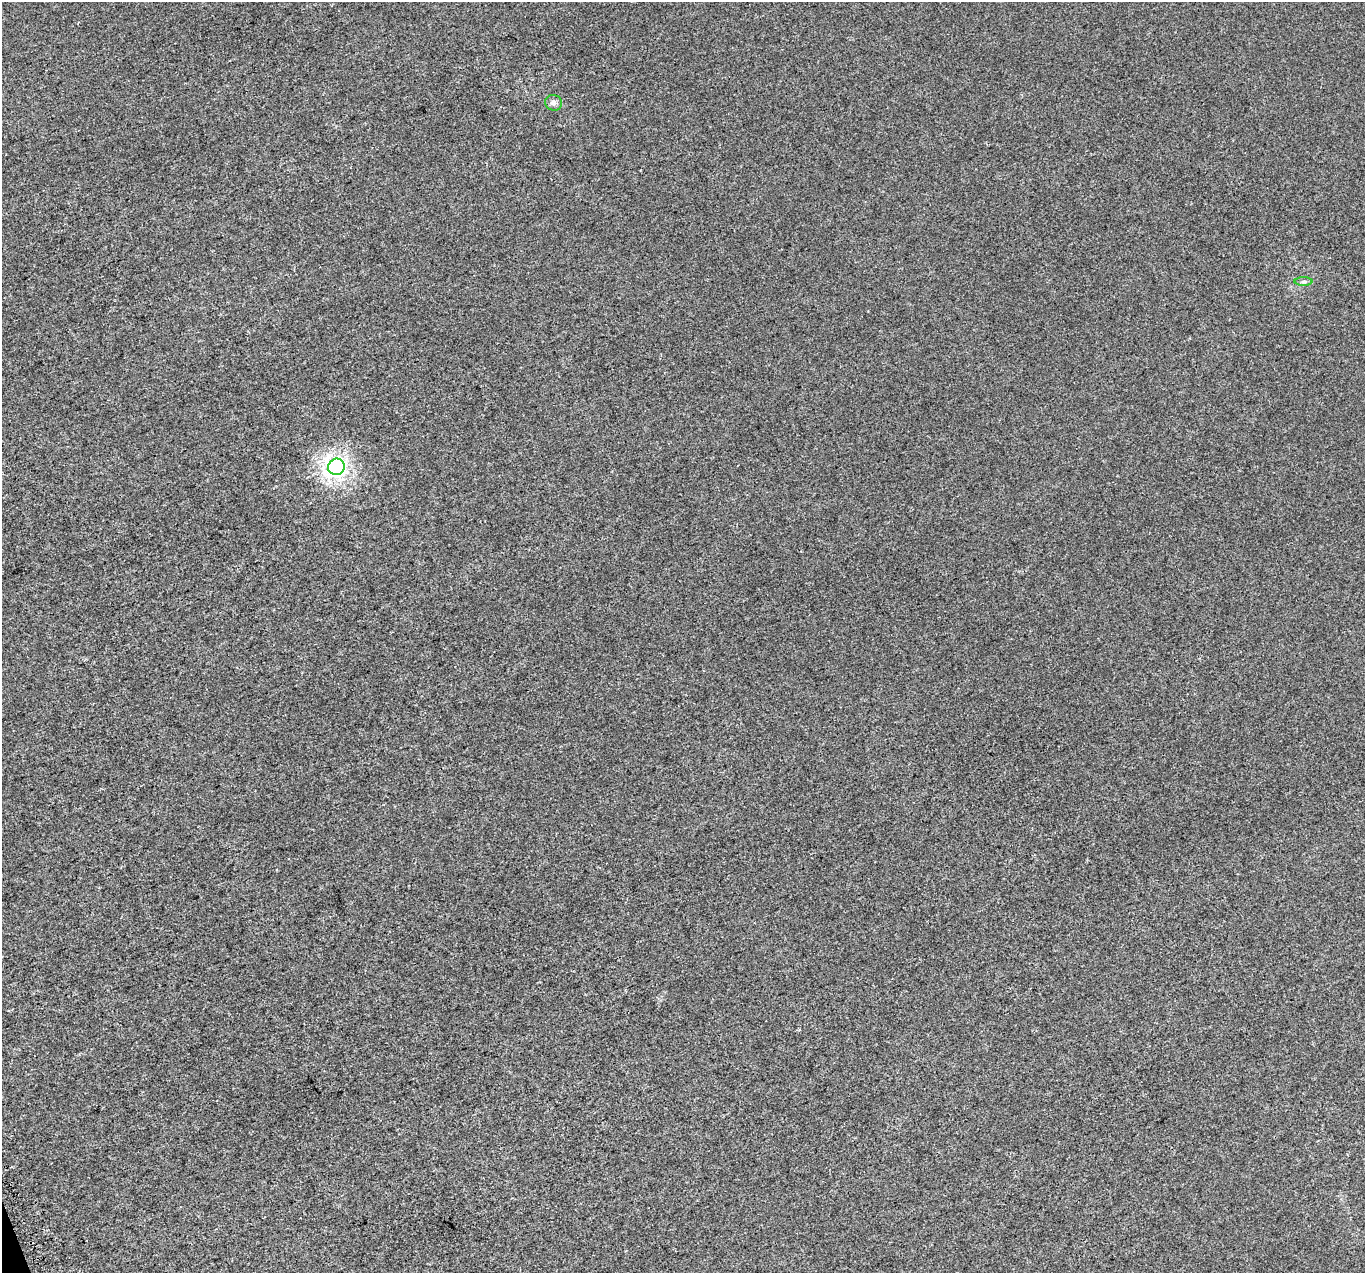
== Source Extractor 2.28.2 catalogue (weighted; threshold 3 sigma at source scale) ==
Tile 7 of 4 x 4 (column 3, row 2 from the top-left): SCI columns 2754-4116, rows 2649-3919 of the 5529 x 5347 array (HDU 1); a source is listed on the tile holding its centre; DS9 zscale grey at full resolution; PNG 1367 x 1275 px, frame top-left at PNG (2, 2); each listed source drawn as its Kron ellipse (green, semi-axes under 4 px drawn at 4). Shown black and unused: <1% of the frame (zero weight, under 3 of 5 exposures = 3% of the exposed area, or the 3 px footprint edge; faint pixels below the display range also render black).
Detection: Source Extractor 2.28.2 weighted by HDU 2 'WHT'; one run over the whole footprint, this tile lists its part. Background 1.91e-04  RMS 0.0015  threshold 0.00656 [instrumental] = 3 sigma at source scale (4.5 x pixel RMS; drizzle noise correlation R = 1.50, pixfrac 1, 0.0396/0.0396 arcsec/px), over >= 5 px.
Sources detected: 3; all 3 listed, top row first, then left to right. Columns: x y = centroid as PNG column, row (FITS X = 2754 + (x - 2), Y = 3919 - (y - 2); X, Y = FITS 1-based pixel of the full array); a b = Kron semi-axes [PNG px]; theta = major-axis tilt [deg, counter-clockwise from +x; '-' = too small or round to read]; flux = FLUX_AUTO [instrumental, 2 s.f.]
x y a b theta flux
553 103 8 8 - 0.58
1304 281 9 4 1 0.34
336 467 8 8 - 55